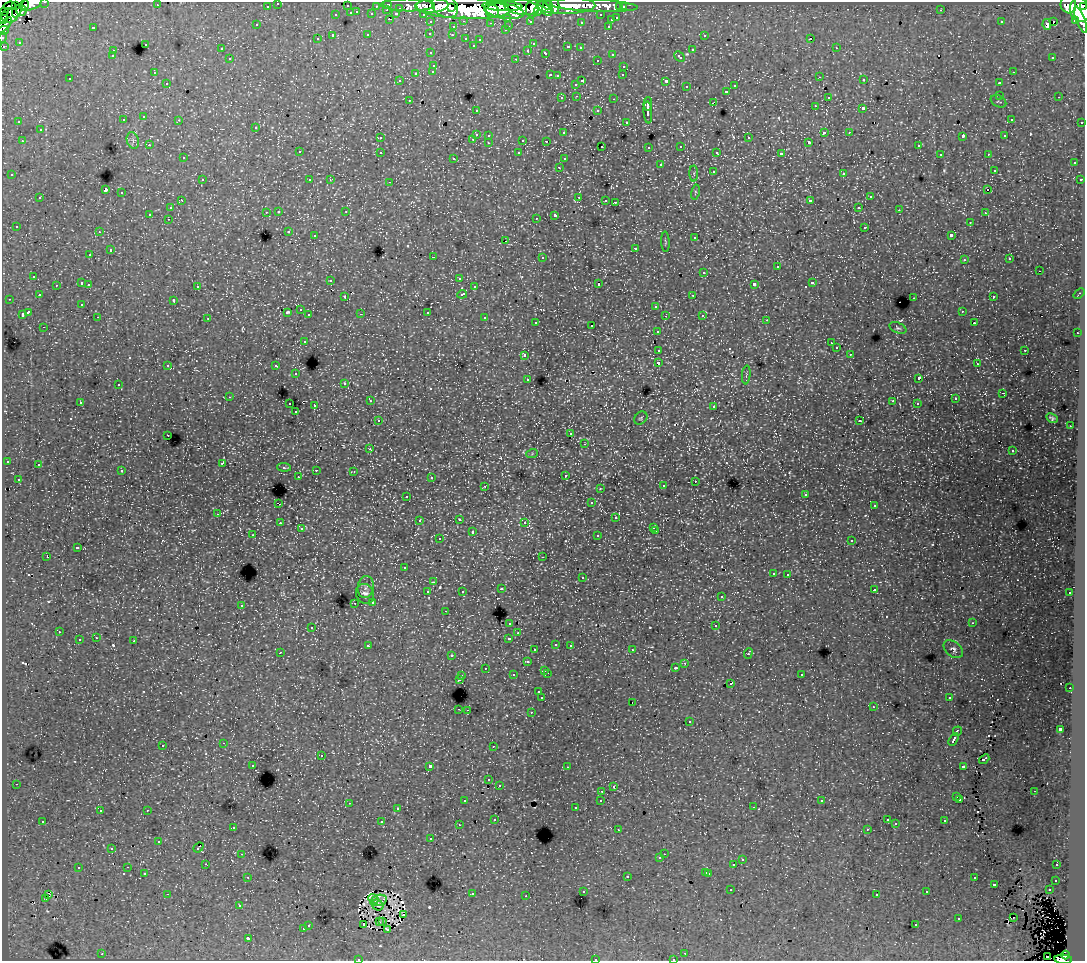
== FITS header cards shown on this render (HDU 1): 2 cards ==
NAXIS1  =                 1083
NAXIS2  =                  959

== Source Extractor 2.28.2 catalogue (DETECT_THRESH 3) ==
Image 1083 x 959 px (HDU 1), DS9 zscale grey, 1 PNG px = 1 image px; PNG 1087 x 963 px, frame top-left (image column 1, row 959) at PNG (2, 2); each listed source drawn as its Kron ellipse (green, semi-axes under 4 px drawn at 4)
Background 155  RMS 1.2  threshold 3.69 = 3 sigma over >= 5 px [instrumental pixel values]
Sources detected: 680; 9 with non-positive FLUX_AUTO (blend fragments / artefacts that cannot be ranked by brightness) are neither listed nor drawn; of the other 671, the 500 brightest by FLUX_AUTO listed and drawn (171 fainter detections omitted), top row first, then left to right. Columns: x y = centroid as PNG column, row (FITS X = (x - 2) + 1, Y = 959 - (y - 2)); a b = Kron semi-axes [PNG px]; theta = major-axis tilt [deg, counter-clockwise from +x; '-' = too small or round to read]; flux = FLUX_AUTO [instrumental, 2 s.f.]
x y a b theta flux
45 2 3 2 - 4800
31 3 11 6 24 51000
278 3 3 3 - 3500
388 4 3 3 - 6900
16 5 3 2 - 8700
24 5 5 4 - 33000
157 5 3 2 - 120
408 5 27 6 0 49000
548 5 5 4 - 58000
555 5 8 4 -82 78000
592 5 46 6 -3 120000
1068 5 8 7 - 120000
10 6 6 3 5 12000
267 6 3 3 - 2300
347 6 3 3 - 1200
376 6 3 2 - 1800
432 6 17 7 3 180000
445 6 14 10 -33 250000
502 6 20 5 -2 250000
566 6 30 8 1 280000
1084 6 3 2 - 59000
521 7 17 7 -8 300000
620 7 3 3 - 1800
623 7 3 3 - 3000
400 8 3 3 - 1100
451 8 4 3 - 40000
463 8 47 11 -3 930000
533 8 9 6 84 170000
545 8 9 5 -47 110000
21 10 6 5 - 47000
387 10 3 2 - 540
941 10 3 3 - 160
1080 10 12 10 -70 380000
4 11 2 2 - 3100
17 11 6 3 68 37000
492 11 6 6 - 100000
504 11 20 7 -9 380000
538 11 5 4 - 110000
357 12 3 3 - 580
351 13 3 3 - 1200
372 14 3 3 - 1500
396 14 4 3 - 1400
423 14 3 2 - 2900
10 15 8 7 - 130000
336 15 3 3 - 660
601 15 3 3 - 2100
4 17 6 3 81 37000
508 18 3 3 - 1500
617 18 3 3 - 840
389 19 3 2 - 490
611 20 3 3 - 520
1076 20 4 3 - 8600
1080 20 14 4 -69 86000
464 21 3 2 - 650
530 21 3 3 - 1900
431 22 3 3 - 3000
581 22 3 3 - 170
1001 22 3 3 - 150
1054 22 3 3 - 3400
490 23 3 3 - 120
1047 24 5 3 - 800
4 25 10 4 43 56000
257 25 3 3 - 210
509 26 3 2 - 560
608 26 3 3 - 610
93 27 3 3 - 1100
453 27 3 3 - 650
3 30 6 3 20 23000
505 30 3 3 - 390
430 33 3 3 - 280
368 35 3 3 - 570
452 35 3 3 - 300
704 35 3 3 - 430
333 36 3 3 - 2100
2 37 5 2 - 5400
466 38 3 3 - 420
811 38 3 3 - 18000
317 39 3 3 - 320
480 40 3 3 - 260
19 42 3 3 - 110
145 44 3 3 - 570
533 44 4 3 - 190
473 45 3 3 - 250
3 46 3 3 - 1600
568 47 4 3 - 600
580 48 3 3 - 450
836 48 3 2 - 440
221 49 3 3 - 320
528 50 3 3 - 340
692 50 3 3 - 740
113 51 3 3 - 470
431 53 3 3 - 350
546 53 4 3 - 900
612 54 3 3 - 530
112 56 3 3 - 380
679 57 6 3 -43 570
1053 57 3 3 - 360
230 59 3 3 - 440
516 59 3 2 - 780
597 60 3 3 - 330
434 65 3 3 - 570
624 66 3 3 - 440
433 71 3 3 - 440
1013 72 3 2 - 400
154 73 3 2 - 160
416 73 3 3 - 870
550 75 3 2 - 780
623 75 3 2 - 160
557 76 3 3 - 290
820 77 3 2 - 240
70 79 3 3 - 290
864 80 3 3 - 280
400 81 3 3 - 210
582 81 3 3 - 860
666 81 4 3 - 1700
167 83 3 2 - 340
999 83 3 3 - 510
576 84 3 3 - 430
734 86 3 3 - 470
686 87 3 3 - 510
726 91 3 3 - 780
1000 95 3 3 - 430
577 96 3 2 - 330
828 97 3 3 - 370
1059 97 3 2 - 280
562 98 3 3 - 360
614 99 3 2 - 700
409 100 3 3 - 390
998 101 8 5 -28 120
713 102 4 2 - 920
648 104 7 2 86 3400
815 106 4 3 - 250
863 108 3 3 - 2000
476 110 3 3 - 290
598 111 3 3 - 390
648 112 11 4 -85 3700
144 117 3 3 - 430
1011 119 3 3 - 270
123 120 3 3 - 410
179 120 3 3 - 310
19 122 3 3 - 140
626 122 3 3 - 280
1082 122 3 2 - 1100
256 127 3 3 - 530
40 130 3 3 - 520
824 132 3 3 - 1400
849 132 3 2 - 330
564 133 3 3 - 280
476 134 3 3 - 1400
489 135 3 3 - 480
963 136 4 2 - 850
1005 136 3 3 - 240
380 138 3 3 - 320
749 138 3 3 - 560
473 139 3 2 - 470
133 140 8 6 -72 270
523 140 3 3 - 1200
22 141 3 2 - 420
546 141 3 2 - 110
809 142 3 3 - 160
489 143 3 2 - 410
149 145 3 2 - 310
602 146 3 2 - 200
681 146 3 3 - 390
918 146 3 3 - 410
649 147 3 3 - 260
299 152 3 3 - 450
380 152 3 3 - 620
519 153 3 3 - 420
717 153 4 3 - 280
781 154 4 3 - 3200
940 154 3 3 - 180
988 154 3 2 - 310
183 158 3 3 - 240
454 158 3 3 - 300
564 159 3 3 - 210
1074 163 3 3 - 400
660 165 3 3 - 880
559 167 3 2 - 340
994 170 3 3 - 220
713 171 3 3 - 580
694 173 8 4 90 120
844 173 3 3 - 610
12 175 3 3 - 360
202 180 3 2 - 420
310 180 3 3 - 330
330 180 3 3 - 150
1080 180 3 3 - 390
390 182 3 3 - 660
106 190 3 3 - 11000
988 190 3 3 - 190
695 192 7 3 78 120
121 193 3 3 - 590
579 197 3 2 - 650
870 197 3 3 - 630
40 198 3 3 - 530
181 200 3 2 - 330
606 200 3 2 - 220
810 201 3 3 - 2000
615 202 3 2 - 560
859 207 3 3 - 360
170 208 3 3 - 460
899 210 3 2 - 200
266 212 3 2 - 400
278 212 3 3 - 150
346 212 3 2 - 240
985 213 3 2 - 210
150 214 3 3 - 1800
555 215 4 3 - 2700
536 218 3 2 - 150
168 219 3 2 - 320
970 222 3 2 - 240
16 226 3 3 - 250
865 227 3 3 - 690
289 231 3 3 - 320
99 232 3 2 - 260
951 235 3 3 - 1800
314 236 3 3 - 130
695 238 3 3 - 400
506 241 2 2 - 210
665 242 10 3 -87 130
636 248 3 3 - 990
110 250 3 3 - 1100
90 255 3 3 - 270
433 257 3 2 - 1000
542 257 3 3 - 480
1010 259 3 3 - 220
964 260 3 3 - 300
777 267 3 3 - 1100
1039 271 3 2 - 310
704 272 3 3 - 660
34 276 3 3 - 480
459 278 3 3 - 190
330 280 4 3 - 160
82 283 3 3 - 1000
812 283 3 3 - 920
89 284 3 3 - 430
599 284 3 3 - 1500
754 284 4 3 - 2700
56 285 3 2 - 340
197 286 3 3 - 510
474 287 3 3 - 320
1079 293 6 3 40 110
462 294 5 3 - 830
39 295 3 3 - 360
693 295 3 2 - 420
345 297 3 3 - 330
993 297 3 3 - 470
914 298 3 2 - 580
9 299 3 2 - 200
174 301 3 3 - 140
82 304 3 3 - 250
656 306 3 3 - 750
300 310 3 3 - 310
962 311 3 2 - 200
28 312 4 3 - 2300
287 312 4 3 - 120
427 312 3 3 - 760
22 314 4 3 - 1000
361 314 3 2 - 170
309 315 3 3 - 410
702 315 3 3 - 440
665 316 3 3 - 110
98 317 3 2 - 300
485 318 3 3 - 590
208 319 3 3 - 140
767 320 4 2 - 220
536 322 3 3 - 290
974 323 3 2 - 140
592 326 3 2 - 160
44 327 3 2 - 290
898 328 9 5 -23 190
658 331 3 3 - 300
1077 333 3 2 - 500
304 341 3 3 - 460
831 343 3 3 - 130
836 348 3 3 - 240
659 350 4 3 - 1200
1025 350 3 2 - 740
850 354 3 3 - 210
525 355 4 3 - 430
658 363 4 3 - 2500
977 364 3 2 - 170
168 365 3 3 - 420
276 366 3 3 - 540
296 374 3 2 - 350
746 375 9 2 85 120
919 378 4 3 - 2500
528 379 3 3 - 320
345 383 3 3 - 260
118 385 3 3 - 320
1003 393 3 2 - 140
229 397 3 2 - 110
955 399 3 3 - 230
370 401 3 2 - 310
893 401 4 3 - 180
80 402 3 3 - 280
290 404 3 2 - 470
917 404 3 3 - 230
315 406 3 3 - 910
714 406 3 3 - 370
296 412 3 3 - 250
641 418 7 5 44 160
1052 418 6 4 -26 200
378 420 3 3 - 330
860 421 3 3 - 180
1070 426 3 2 - 130
571 434 3 3 - 220
168 435 3 2 - 300
585 444 3 2 - 240
370 449 3 3 - 250
1013 451 3 3 - 310
532 454 6 4 20 120
7 461 3 3 - 370
222 463 3 2 - 270
38 465 3 3 - 350
284 467 7 3 -5 140
316 470 3 2 - 430
122 471 3 3 - 370
354 472 4 2 - 120
565 475 3 3 - 350
298 476 4 2 - 190
431 478 3 3 - 230
18 479 3 2 - 210
695 481 3 2 - 210
485 486 3 3 - 470
663 486 3 3 - 370
600 488 3 3 - 170
806 494 3 3 - 310
407 496 3 2 - 130
591 503 3 3 - 220
279 504 4 2 - 840
874 506 3 3 - 230
218 514 3 2 - 350
616 518 3 3 - 510
459 519 3 3 - 490
419 521 3 3 - 250
525 522 3 3 - 330
280 523 3 3 - 410
654 527 3 3 - 330
301 529 3 3 - 260
656 531 3 2 - 420
472 532 3 3 - 930
253 535 3 2 - 260
598 536 3 3 - 440
439 539 3 3 - 380
852 541 3 3 - 380
77 548 4 3 - 1300
47 557 3 2 - 930
543 557 3 2 - 260
404 568 3 3 - 220
773 573 3 3 - 380
788 574 3 2 - 390
582 578 3 3 - 460
433 582 3 2 - 190
366 587 11 8 82 430
501 589 3 3 - 360
874 589 3 3 - 380
462 591 3 3 - 270
428 592 3 3 - 610
1070 593 3 3 - 380
365 594 10 9 - 420
721 597 3 3 - 390
373 602 3 3 - 430
355 603 3 3 - 360
241 605 3 3 - 500
445 611 3 2 - 340
510 623 3 3 - 430
972 623 3 2 - 120
716 626 3 3 - 940
312 627 3 3 - 420
59 632 3 2 - 290
518 633 3 3 - 230
96 638 3 3 - 350
509 638 4 3 - 750
79 640 3 3 - 770
134 641 3 3 - 1100
556 644 3 3 - 340
570 645 3 3 - 430
368 646 4 3 - 500
953 649 11 7 -39 300
535 650 3 3 - 390
632 650 3 2 - 340
280 652 3 2 - 120
748 653 5 3 - 990
452 656 3 3 - 260
527 662 3 3 - 570
685 663 3 3 - 380
485 668 3 3 - 280
676 668 3 3 - 290
545 670 3 3 - 390
547 673 3 2 - 650
801 674 3 3 - 510
513 675 3 3 - 400
462 676 3 3 - 420
459 679 3 3 - 870
731 684 3 3 - 420
1070 688 3 2 - 360
539 692 3 3 - 260
542 698 3 3 - 2600
949 698 3 2 - 240
632 702 2 2 - 140
873 707 3 3 - 220
459 709 3 2 - 520
467 710 2 2 - 380
531 712 3 2 - 580
690 722 3 3 - 530
1060 729 4 3 - 3800
957 731 5 3 - 1400
954 739 7 3 59 1900
224 743 3 2 - 320
163 745 3 3 - 500
493 746 3 2 - 120
321 756 3 3 - 860
984 759 6 3 40 120
253 765 3 2 - 320
430 766 3 3 - 4700
963 766 4 3 - 1000
567 767 3 3 - 170
489 780 3 3 - 290
16 784 3 2 - 370
499 785 3 3 - 270
613 787 3 3 - 180
602 791 3 2 - 410
1034 791 3 2 - 240
957 797 3 3 - 280
960 799 3 3 - 300
601 800 3 3 - 280
465 801 3 3 - 350
822 801 3 3 - 220
349 803 3 2 - 490
754 807 3 2 - 350
575 808 3 3 - 260
397 809 3 3 - 360
147 810 3 2 - 680
100 811 3 3 - 300
495 819 3 3 - 290
887 820 3 3 - 210
43 821 3 3 - 320
945 821 3 3 - 470
382 822 3 3 - 1100
896 824 3 3 - 120
459 825 3 2 - 120
233 827 3 3 - 360
867 829 3 2 - 200
618 830 3 2 - 240
431 839 3 3 - 230
159 841 3 3 - 250
112 848 3 2 - 110
198 848 6 3 40 230
242 854 3 2 - 290
664 854 2 2 - 240
660 858 3 3 - 480
742 860 3 3 - 560
206 864 3 2 - 300
734 865 3 3 - 1400
1057 865 3 2 - 350
128 867 3 2 - 410
78 868 3 3 - 700
706 872 3 3 - 720
144 873 3 2 - 340
709 873 3 3 - 770
627 876 3 3 - 790
248 877 3 3 - 440
974 878 3 3 - 470
1056 880 3 3 - 360
994 884 3 3 - 1200
731 890 3 2 - 260
1049 890 3 3 - 520
583 891 3 3 - 370
927 892 3 3 - 320
167 894 3 2 - 1200
472 894 3 3 - 570
877 894 3 3 - 270
48 895 3 2 - 210
526 896 3 2 - 230
46 899 3 2 - 330
373 899 5 4 - 280
378 900 8 5 14 270
239 905 4 3 - 150
378 905 6 5 - 170
403 915 3 2 - 120
1013 918 2 2 - 190
959 919 3 3 - 680
383 921 3 2 - 110
379 922 3 3 - 130
308 925 3 3 - 560
364 925 3 2 - 230
916 925 3 3 - 380
303 929 3 3 - 460
387 929 4 3 - 230
248 938 3 3 - 2700
685 953 3 2 - 340
102 954 3 2 - 600
1066 955 4 4 - 61000
1047 956 2 2 - 450
358 959 3 2 - 200
595 959 3 3 - 610
673 959 3 2 - 280
1063 959 9 4 -4 130000
At the frame edge (FLAGS 8, measured only in part): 14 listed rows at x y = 45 2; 31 3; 278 3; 1084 6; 4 11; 4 17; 4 25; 3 30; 2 37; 3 46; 358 959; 595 959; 673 959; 1063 959
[171 fainter detections neither listed nor drawn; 9 non-positive-flux detections neither listed nor drawn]